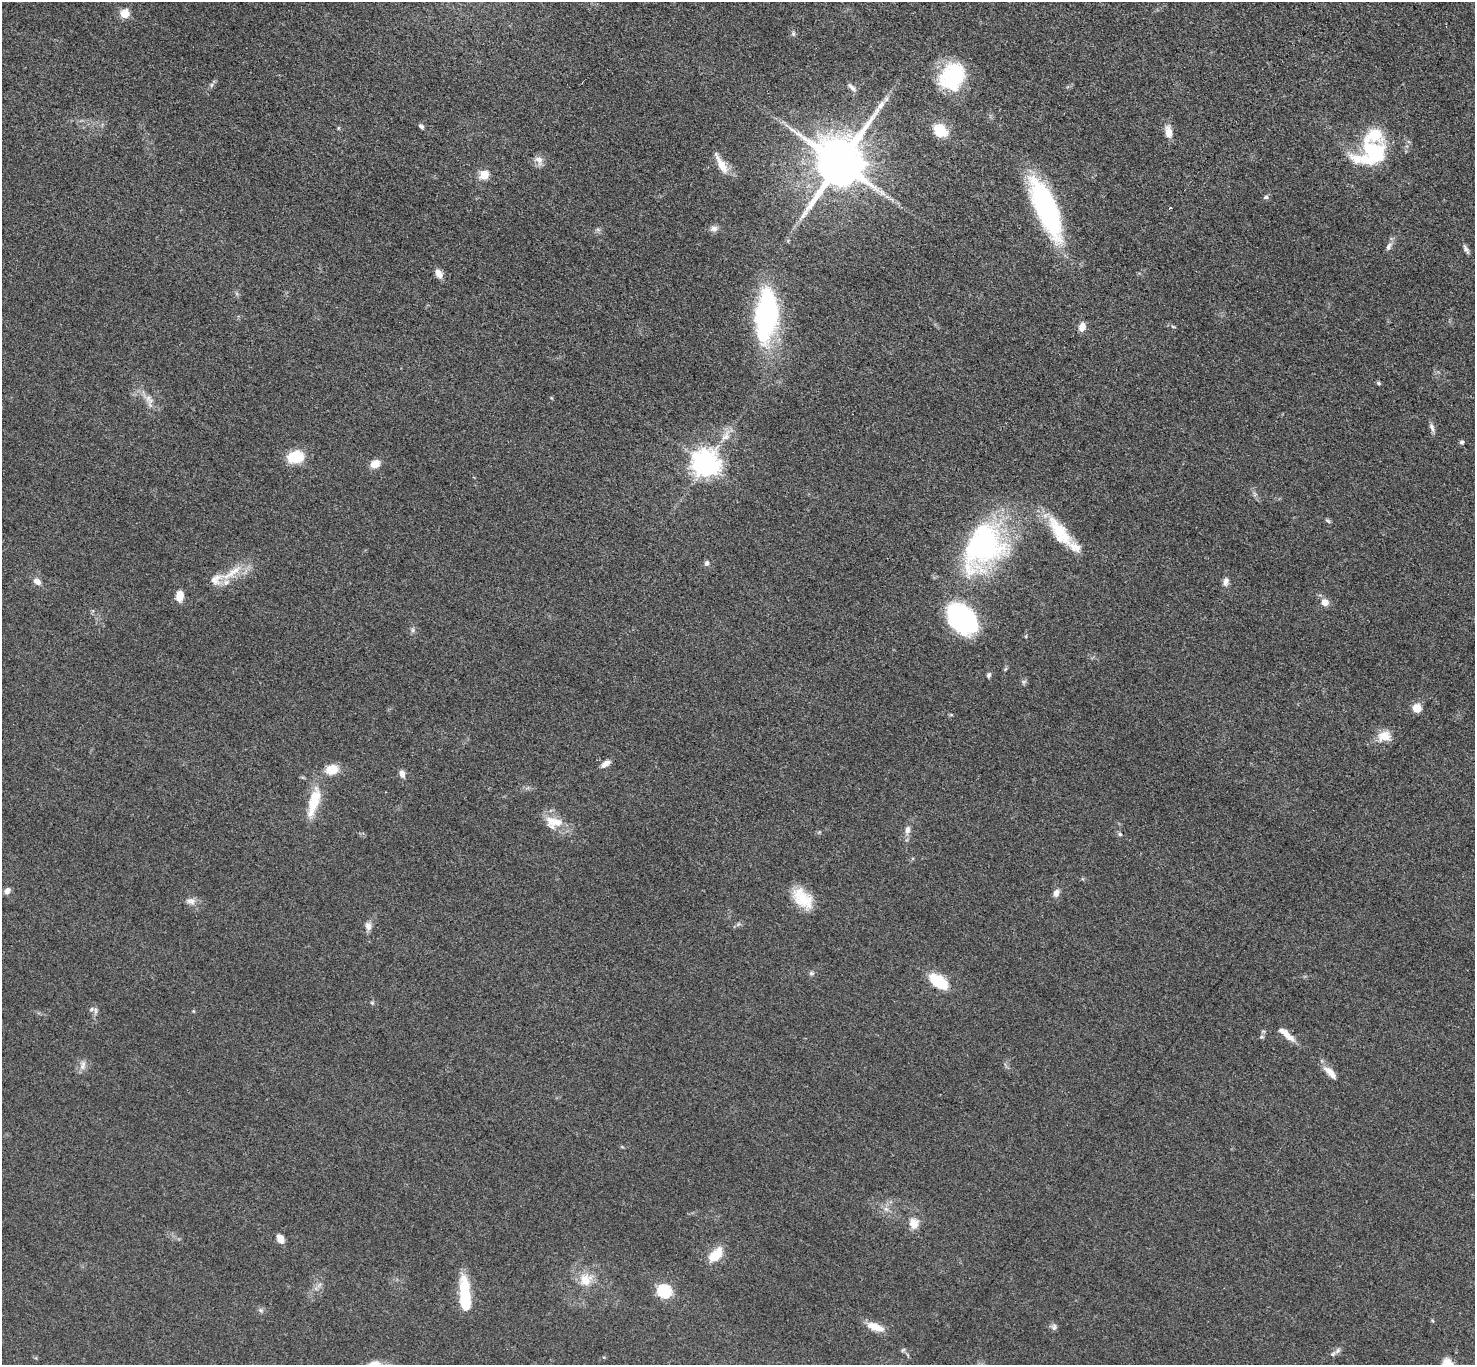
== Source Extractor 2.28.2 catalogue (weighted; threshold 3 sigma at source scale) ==
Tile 10 of 4 x 4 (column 2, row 3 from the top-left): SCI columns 1485-2957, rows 1525-2887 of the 5911 x 5916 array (HDU 1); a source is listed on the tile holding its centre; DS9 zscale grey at full resolution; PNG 1477 x 1367 px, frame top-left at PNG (2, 2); no overlay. Nothing masked; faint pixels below the display range render black.
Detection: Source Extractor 2.28.2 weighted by HDU 2 'WHT'; one run over the whole footprint, this tile lists its part. Background 0.0533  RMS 0.0058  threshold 0.0262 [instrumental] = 3 sigma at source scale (4.5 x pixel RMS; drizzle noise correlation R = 1.50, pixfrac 1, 0.05/0.05 arcsec/px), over >= 5 px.
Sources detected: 86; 3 inside a brighter object's white glare — not listed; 6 inside a brighter listed object's ellipse — not listed separately; the other 77 listed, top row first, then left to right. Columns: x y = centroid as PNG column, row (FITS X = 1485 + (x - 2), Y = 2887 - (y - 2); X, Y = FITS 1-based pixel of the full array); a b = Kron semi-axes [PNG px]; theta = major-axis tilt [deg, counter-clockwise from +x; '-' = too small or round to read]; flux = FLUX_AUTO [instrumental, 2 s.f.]
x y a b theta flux
125 13 5 5 - 20
793 34 6 4 72 0.93
952 77 31 24 60 45
211 85 7 4 71 1.1
852 87 13 5 -49 2.1
881 105 14 7 57 4
421 127 7 5 -41 1.3
940 130 11 9 -48 21
1169 132 15 8 -79 5.7
1373 150 34 22 -8 33
539 160 14 9 -54 3.5
839 163 14 13 - 3800
721 164 27 8 -60 8.2
484 175 7 7 - 11
1266 197 7 5 16 1.2
1046 208 67 20 -67 91
1170 208 3 2 - 0.7
714 228 10 7 12 2.4
1389 246 12 6 59 2.3
1466 249 14 5 -61 2
439 274 11 7 -58 4.1
766 315 50 31 89 71
1082 327 9 8 - 4.5
1173 327 5 3 - 0.64
1378 383 6 4 -23 0.9
148 398 10 7 -78 3.1
1432 427 13 5 -69 2.1
725 437 13 7 33 4
1462 442 5 5 - 1.5
295 457 14 10 9 22
705 463 9 8 - 680
375 464 10 8 22 6.3
1328 521 8 4 -36 0.92
1060 532 48 17 -55 24
983 545 71 46 67 110
707 563 6 6 - 1.4
232 573 40 8 32 12
37 581 9 7 -30 3.4
1226 581 11 7 84 2.7
179 596 13 8 83 5.2
1325 602 8 7 - 4.9
963 619 31 22 -46 90
413 630 7 4 -90 1.2
989 675 7 5 73 1.3
1023 682 7 4 72 1.1
1416 708 8 8 - 8
1384 736 19 13 8 7.8
606 763 12 6 35 3.2
332 769 15 11 15 9.2
402 774 9 6 -70 3
314 802 40 12 75 18
554 822 26 13 -10 11
907 830 10 7 82 2.8
1120 834 6 5 - 1
7 891 8 6 44 2.6
1056 893 9 7 70 3.2
802 898 25 20 -57 16
191 901 12 9 -14 3.4
368 926 11 8 -69 2.9
811 973 6 5 - 1
938 981 21 11 -35 20
91 1009 7 5 24 1.6
1286 1034 25 7 -40 6.8
83 1065 13 7 75 3
1330 1072 23 7 -45 5.7
886 1209 7 5 -43 1.7
914 1223 15 13 -74 5.8
280 1239 9 6 -61 4.9
716 1255 17 9 47 14
586 1280 17 16 - 10
664 1291 6 6 - 82
465 1296 30 9 -87 35
261 1310 7 5 -21 1.4
875 1327 22 9 -19 7.9
1054 1327 10 6 72 1.6
1333 1354 7 5 24 1.6
1447 1364 12 9 -63 8
Isophote crosses this tile's border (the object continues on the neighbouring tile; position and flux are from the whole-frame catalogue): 1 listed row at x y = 1447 1364